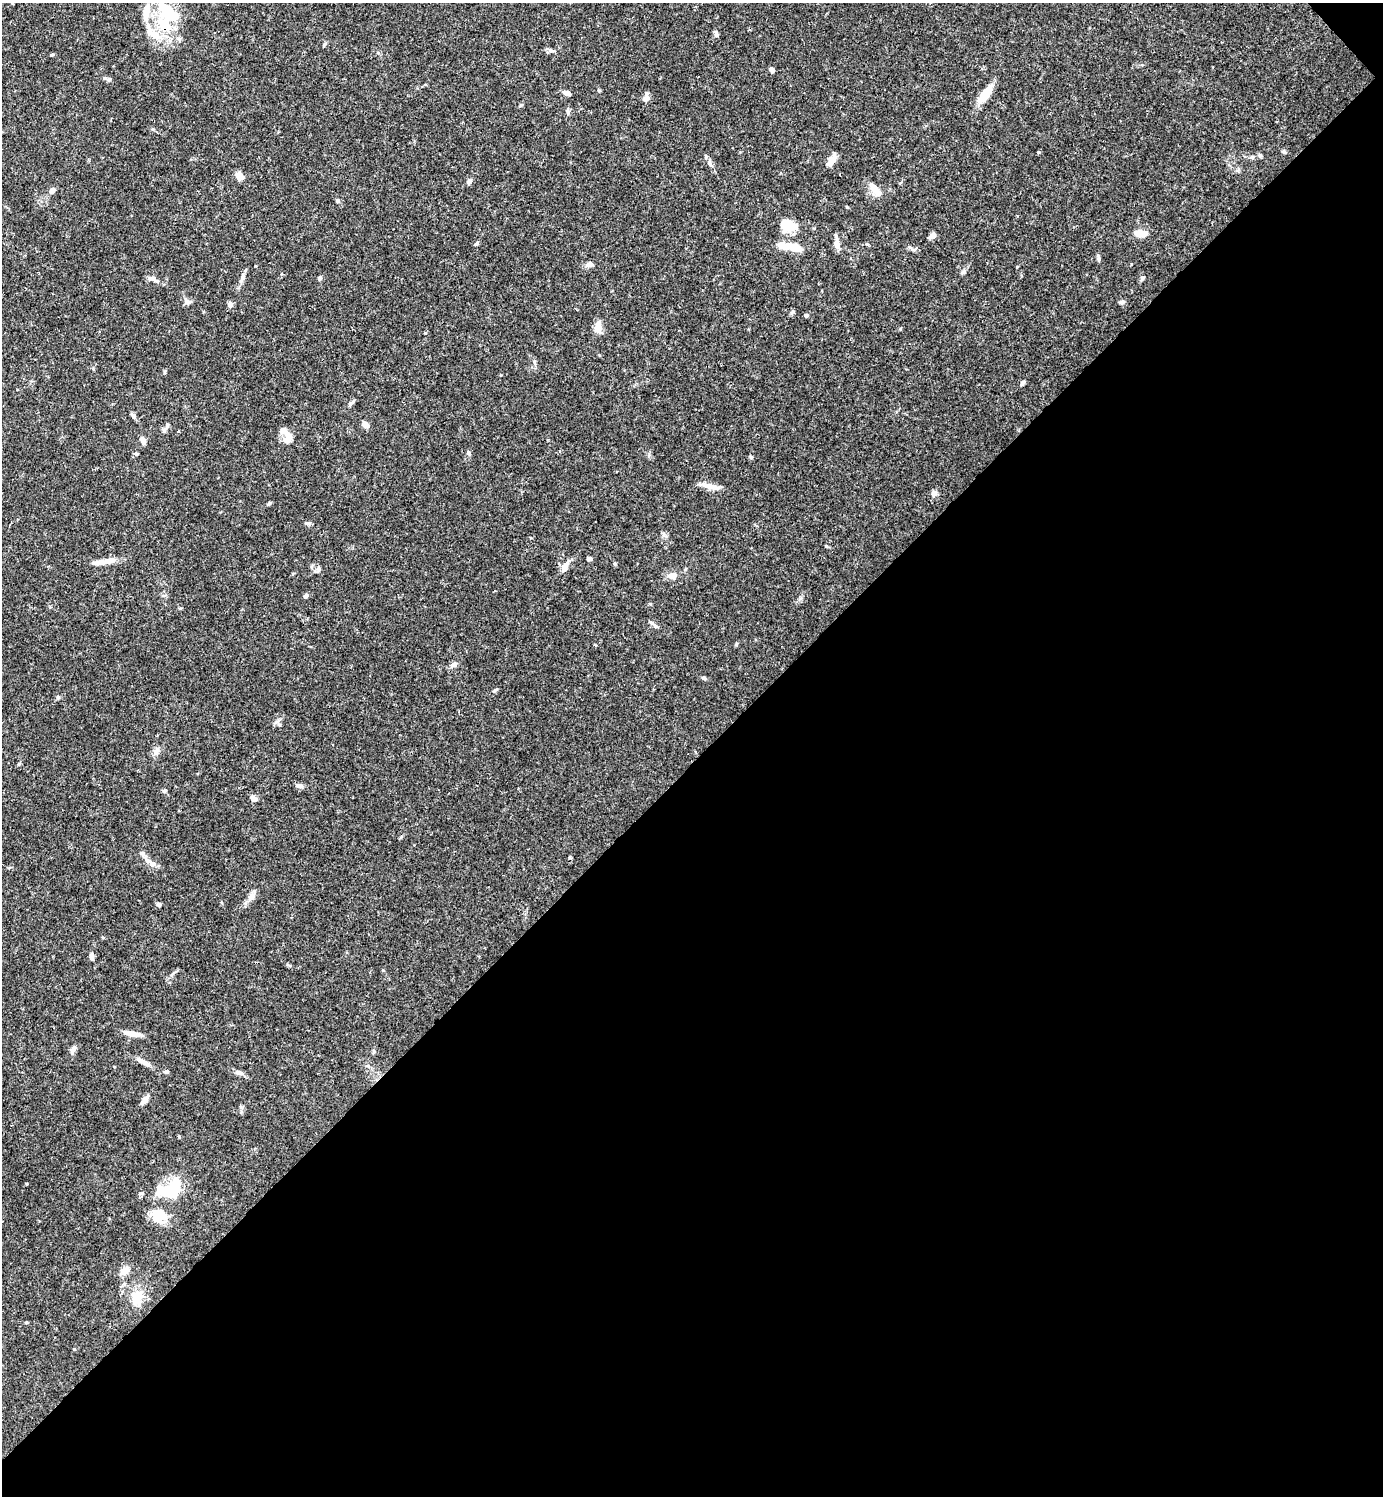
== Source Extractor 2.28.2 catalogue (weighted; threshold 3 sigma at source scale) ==
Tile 12 of 4 x 4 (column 4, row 3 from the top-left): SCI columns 4442-5822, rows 1495-2988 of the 5979 x 5980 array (HDU 1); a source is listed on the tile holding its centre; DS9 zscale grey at full resolution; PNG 1385 x 1498 px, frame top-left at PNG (2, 3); no overlay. Shown black and unused: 49% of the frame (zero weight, under 3 of 4 exposures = <1% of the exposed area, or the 3 px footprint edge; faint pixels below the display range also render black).
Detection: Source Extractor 2.28.2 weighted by HDU 2 'WHT'; one run over the whole footprint, this tile lists its part. Background 0.0656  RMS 0.0031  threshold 0.0141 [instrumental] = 3 sigma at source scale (4.5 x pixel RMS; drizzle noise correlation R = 1.50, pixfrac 1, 0.05/0.05 arcsec/px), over >= 5 px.
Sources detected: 94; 5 inside a brighter object's white glare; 1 cosmic-ray / hot-pixel residue — not listed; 4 inside a brighter listed object's ellipse — not listed separately; the other 84 listed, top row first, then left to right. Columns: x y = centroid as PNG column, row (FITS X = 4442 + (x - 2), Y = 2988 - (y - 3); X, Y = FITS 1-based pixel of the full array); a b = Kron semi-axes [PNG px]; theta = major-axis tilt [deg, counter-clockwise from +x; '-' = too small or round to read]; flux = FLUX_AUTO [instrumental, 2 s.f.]
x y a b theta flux
167 13 33 20 -23 13
155 34 20 11 -40 5.4
716 34 8 5 -66 0.76
324 45 5 4 - 0.41
52 55 3 3 - 0.5
772 70 5 4 - 1.2
599 91 5 3 - 0.3
567 93 10 5 -17 1.1
985 94 20 9 52 5.6
646 98 10 7 64 1.3
521 105 6 3 19 0.32
1283 151 6 4 -18 0.49
1252 157 5 5 - 0.54
831 161 15 7 55 2.5
710 163 10 5 -50 0.97
239 176 10 7 -48 2.2
469 181 7 6 - 0.94
874 188 18 9 -60 3.2
52 191 7 5 49 1.4
338 201 5 4 - 0.66
786 226 25 12 7 5.6
1141 233 13 7 -3 3.8
933 235 8 5 42 1.6
477 244 6 4 43 0.5
837 244 14 7 -77 1.9
795 248 17 9 -19 3.9
1098 258 10 4 -78 0.73
589 264 9 7 26 1.2
964 271 7 4 72 0.58
242 278 11 5 67 1.1
319 278 6 4 89 0.42
1142 278 6 5 - 0.6
153 279 17 6 -23 1.4
187 302 11 7 -38 1.1
1122 302 7 5 22 0.85
230 305 7 6 - 1.1
806 316 5 4 - 0.43
598 327 15 8 -86 2.8
1022 383 7 4 52 0.61
351 403 10 4 33 0.64
133 415 8 5 -47 0.74
365 425 7 6 - 1.8
165 428 15 4 53 0.91
288 439 14 9 78 3
143 441 11 5 -66 1.3
468 453 6 5 - 0.62
136 454 5 4 - 0.49
751 457 5 4 - 0.5
710 486 24 6 -14 2.8
934 493 9 7 62 1.1
269 503 5 4 - 0.45
307 523 8 4 0 0.65
589 559 5 4 - 0.71
104 561 35 6 11 3.1
565 567 13 6 62 2.8
319 568 6 5 - 0.65
672 576 8 7 - 2.2
306 596 6 5 - 0.66
650 604 5 3 - 0.31
655 626 6 5 - 0.64
453 665 11 6 31 1.2
704 678 6 4 -45 0.48
58 697 6 5 - 0.48
279 725 6 4 -2 0.5
156 751 9 8 - 1.4
299 786 9 6 -1 1.1
165 791 6 4 22 0.44
254 798 8 6 -50 1.3
151 863 18 6 -38 2.2
251 896 14 8 52 1.8
159 904 5 5 - 0.85
91 957 7 5 -89 0.99
131 1033 18 6 -11 3.1
73 1050 10 6 62 1.2
144 1062 21 5 -28 2.1
166 1072 8 4 0 0.53
239 1073 10 6 -12 1.3
145 1100 14 6 52 1.4
163 1191 32 11 -24 6.7
141 1193 5 5 - 0.49
158 1216 18 16 -75 6
125 1271 10 8 39 2.3
136 1297 22 14 63 5.5
26 1323 5 3 - 0.32
Unlisted compact peaks at least as high as the median listed source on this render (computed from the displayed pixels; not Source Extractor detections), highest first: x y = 736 644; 74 1349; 793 311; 800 598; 26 1184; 550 50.